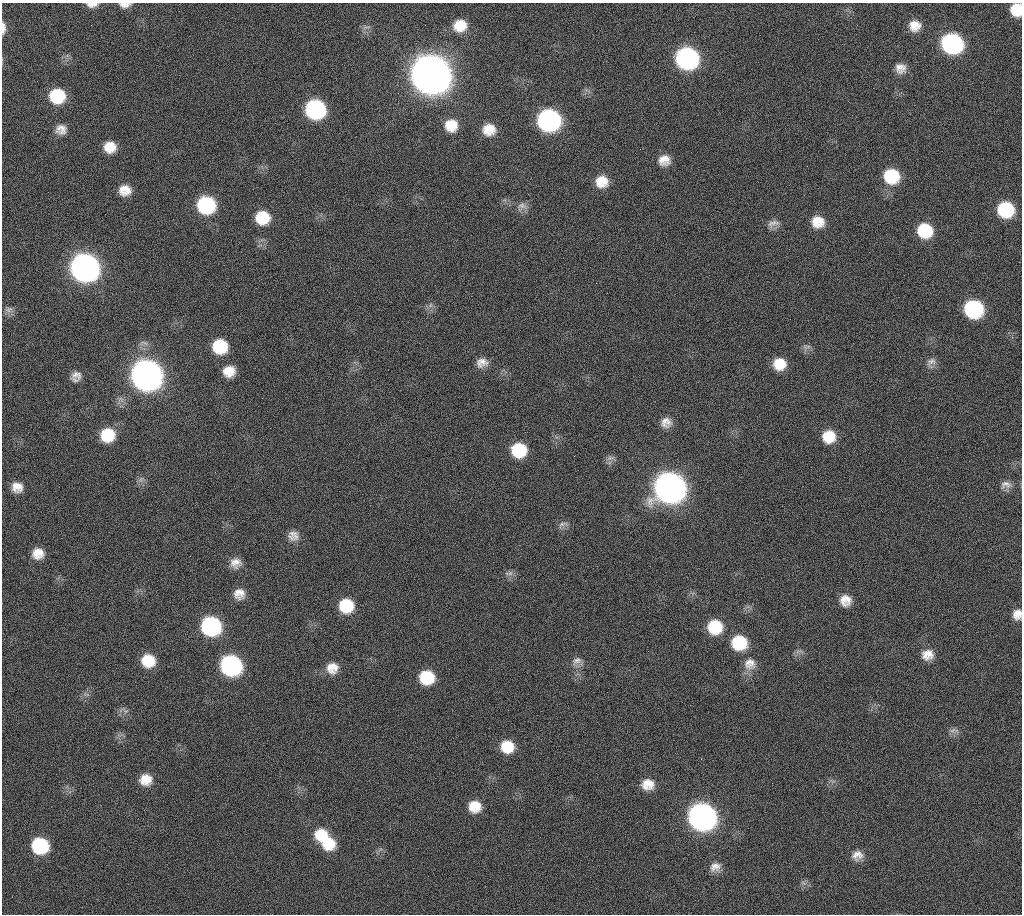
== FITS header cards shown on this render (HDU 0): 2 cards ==
NAXIS1  =                 1020 / length of data axis 1
NAXIS2  =                 912  / length of data axis 2

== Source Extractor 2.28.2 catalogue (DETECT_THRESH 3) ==
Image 1020 x 912 px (HDU 0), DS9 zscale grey, 1 PNG px = 1 image px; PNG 1024 x 916 px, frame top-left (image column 1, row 912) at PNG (2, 3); no overlay
Background 278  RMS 17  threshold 51.8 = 3 sigma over >= 5 px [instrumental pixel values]
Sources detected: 82; all 82 listed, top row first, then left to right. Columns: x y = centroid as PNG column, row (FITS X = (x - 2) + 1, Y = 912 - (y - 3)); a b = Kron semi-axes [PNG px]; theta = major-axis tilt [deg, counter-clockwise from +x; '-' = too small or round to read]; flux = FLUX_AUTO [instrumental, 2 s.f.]
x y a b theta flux
92 5 14 6 2 7.0e+03
125 5 14 6 2 7.1e+03
1016 10 11 10 - 2.9e+04
91 25 2 2 - 5.5e+03
460 25 15 13 20 2.5e+04
915 26 13 12 - 1.6e+04
367 27 13 3 7 2.6e+03
3 28 14 5 -89 7.3e+03
952 43 14 13 - 2.5e+05
687 58 14 13 - 3.6e+05
900 68 12 12 - 1.1e+04
431 75 17 15 -21 4.7e+06
57 96 13 13 - 5.9e+04
315 109 14 13 - 2.0e+05
549 120 15 14 - 3.6e+05
451 125 14 13 - 2.3e+04
61 129 13 12 - 1.1e+04
489 129 14 12 10 2.0e+04
110 147 13 12 - 1.9e+04
664 160 13 12 - 1.4e+04
891 176 14 13 - 5.8e+04
602 181 14 13 - 2.1e+04
125 190 13 12 - 1.6e+04
206 205 14 13 - 1.3e+05
522 206 14 9 -6 8.0e+03
1006 210 13 13 - 7.7e+04
262 218 14 13 - 3.8e+04
818 222 15 13 -13 2.1e+04
773 223 19 9 15 8.3e+03
925 231 13 13 - 5.4e+04
85 268 15 14 - 1.1e+06
430 305 7 4 89 2.6e+03
8 309 11 8 6 5.7e+03
974 309 14 13 - 1.4e+05
220 346 13 13 - 5.1e+04
807 347 12 6 11 4.2e+03
931 362 14 11 49 7.2e+03
482 363 14 11 8 1.1e+04
779 364 13 12 - 2.3e+04
229 371 13 12 - 1.8e+04
77 375 14 11 -8 9.0e+03
147 375 15 15 - 1.6e+06
666 422 13 12 - 1.1e+04
107 435 14 13 - 4.0e+04
829 436 14 14 - 2.7e+04
519 450 14 13 - 5.0e+04
610 458 12 6 9 4.5e+03
141 479 8 5 45 3.2e+03
1006 484 15 10 2 8.1e+03
17 487 14 12 -15 1.4e+04
670 488 16 15 - 1.5e+06
562 524 15 7 20 5.4e+03
293 536 14 13 - 1.0e+04
38 553 14 13 - 1.6e+04
235 563 14 13 - 1.2e+04
510 573 10 7 10 4.6e+03
239 594 13 13 - 1.3e+04
845 600 12 12 - 1.4e+04
346 605 14 13 - 4.3e+04
1017 614 12 10 82 1.1e+04
211 626 14 13 - 1.8e+05
715 627 14 14 - 4.5e+04
739 643 15 14 - 5.4e+04
927 655 14 13 - 1.4e+04
148 661 14 13 - 3.2e+04
577 661 14 9 30 7.9e+03
750 664 16 16 - 1.5e+04
231 665 14 13 - 2.6e+05
332 668 14 13 - 1.6e+04
427 677 14 13 - 4.5e+04
124 711 17 5 -25 4.4e+03
953 730 14 6 1 4.6e+03
507 746 14 13 - 2.9e+04
146 779 14 12 8 1.8e+04
648 784 14 12 -2 1.7e+04
475 806 13 13 - 2.1e+04
702 817 15 14 - 9.0e+05
321 834 17 13 13 2.6e+04
328 843 18 15 -27 3.5e+04
40 846 13 12 - 8.7e+04
857 855 14 11 15 1.1e+04
715 867 14 11 17 9.8e+03
At the frame edge (FLAGS 8, measured only in part): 5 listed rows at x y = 92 5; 125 5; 1016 10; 3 28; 1017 614